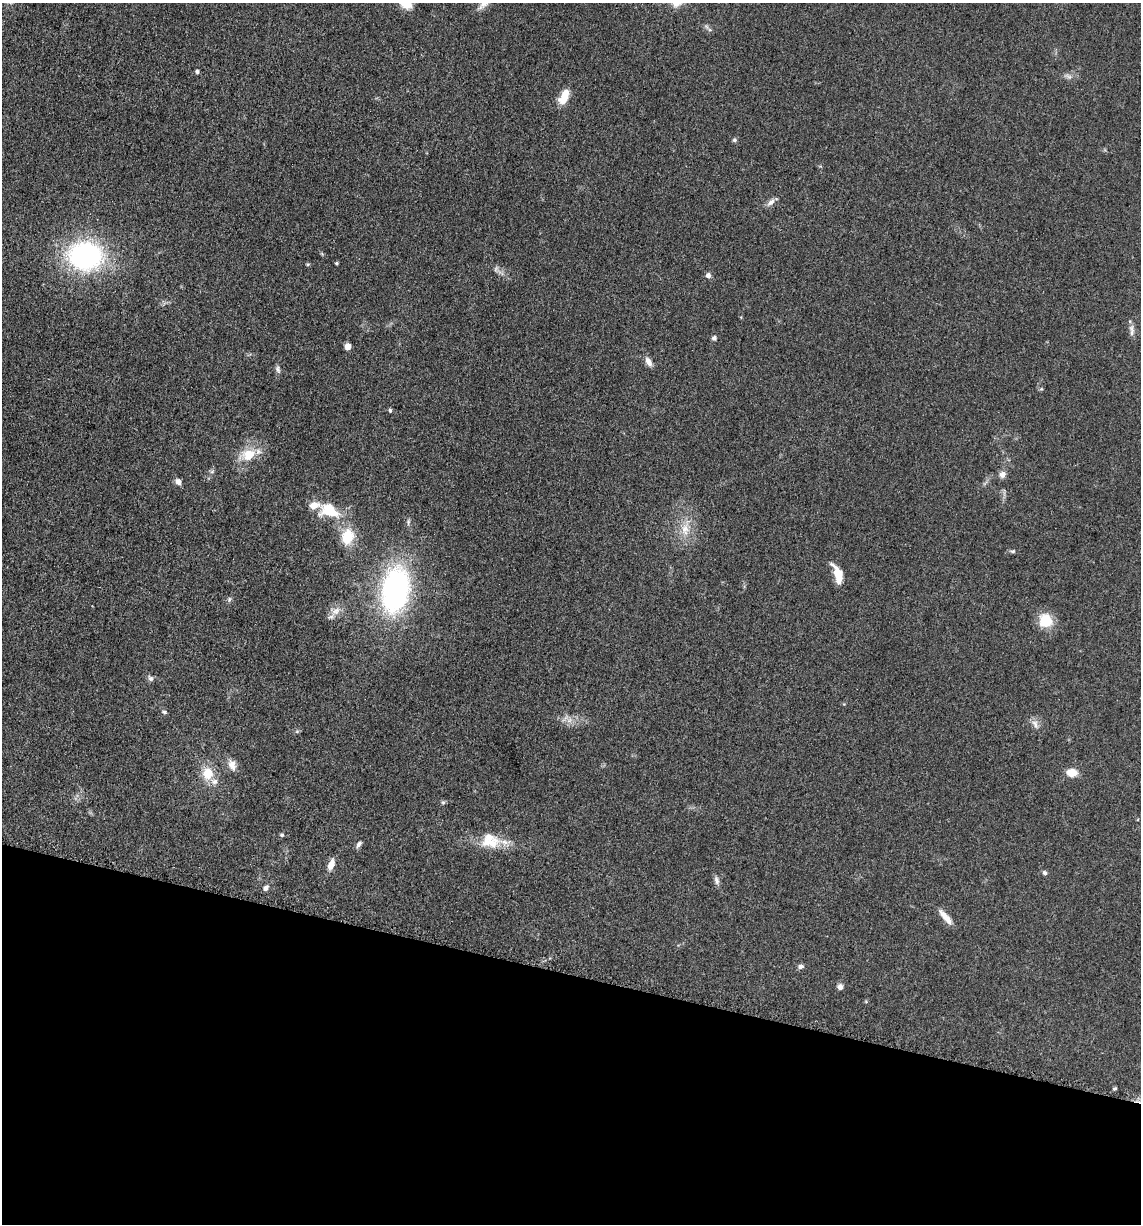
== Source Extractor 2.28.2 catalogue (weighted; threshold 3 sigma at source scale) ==
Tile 15 of 4 x 4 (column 3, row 4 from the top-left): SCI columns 2525-3663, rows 21-1242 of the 4980 x 4922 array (HDU 1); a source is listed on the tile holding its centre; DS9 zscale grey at full resolution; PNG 1143 x 1226 px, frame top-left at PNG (2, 3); no overlay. Shown black and unused: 20% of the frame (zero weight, under 3 of 5 exposures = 4% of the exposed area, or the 3 px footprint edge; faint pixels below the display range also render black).
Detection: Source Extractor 2.28.2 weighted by HDU 2 'WHT'; one run over the whole footprint, this tile lists its part. Background 0.0564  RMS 0.0058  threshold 0.0261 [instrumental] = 3 sigma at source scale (4.5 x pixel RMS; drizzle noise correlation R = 1.50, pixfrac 1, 0.05/0.05 arcsec/px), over >= 5 px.
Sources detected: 55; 1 too faint to see at this stretch — not listed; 5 inside a brighter listed object's ellipse — not listed separately; the other 49 listed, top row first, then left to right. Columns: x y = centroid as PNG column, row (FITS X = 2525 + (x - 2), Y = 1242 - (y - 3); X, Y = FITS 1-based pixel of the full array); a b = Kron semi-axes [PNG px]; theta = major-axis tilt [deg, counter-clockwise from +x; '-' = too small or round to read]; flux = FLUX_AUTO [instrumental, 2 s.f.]
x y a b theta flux
706 26 6 5 - 1.1
197 72 5 4 - 1.1
1069 76 10 5 -22 1.8
564 99 15 10 37 7.2
734 140 5 5 - 1
771 202 14 7 39 2.7
85 256 24 20 -2 130
337 263 4 3 - 0.76
708 275 6 6 - 2
1132 329 13 7 -75 2.8
714 338 5 5 - 1.7
348 346 5 4 - 6.5
649 362 11 6 -62 3.5
278 369 10 6 -68 1.6
1041 389 5 4 - 0.72
390 410 5 4 - 1
248 455 20 15 19 13
212 471 6 4 20 0.93
1002 474 10 9 - 2.9
178 482 7 6 - 2.8
329 511 26 17 -19 20
408 522 8 5 81 1.2
685 529 16 12 88 8.2
347 537 22 16 73 14
1013 551 7 5 13 1
838 574 20 8 -71 11
395 590 33 20 80 160
229 599 6 4 88 0.96
336 611 14 10 35 5
1045 620 15 15 - 14
151 678 8 6 -52 1.7
164 712 6 5 - 1
569 720 8 6 31 2.5
1035 724 13 7 -57 3.2
232 765 16 9 -69 4.5
1072 772 11 8 -8 7.4
208 773 15 13 89 12
443 802 6 5 - 0.9
282 835 5 5 - 0.89
491 843 23 15 1 12
359 844 10 5 55 1.6
331 864 14 7 70 4.8
1045 873 6 5 - 1.3
716 880 12 6 -76 2.2
266 888 8 6 38 1.9
945 917 22 6 -50 6
801 966 8 6 11 1.5
840 987 7 6 - 2.4
1115 1088 6 3 0 0.68